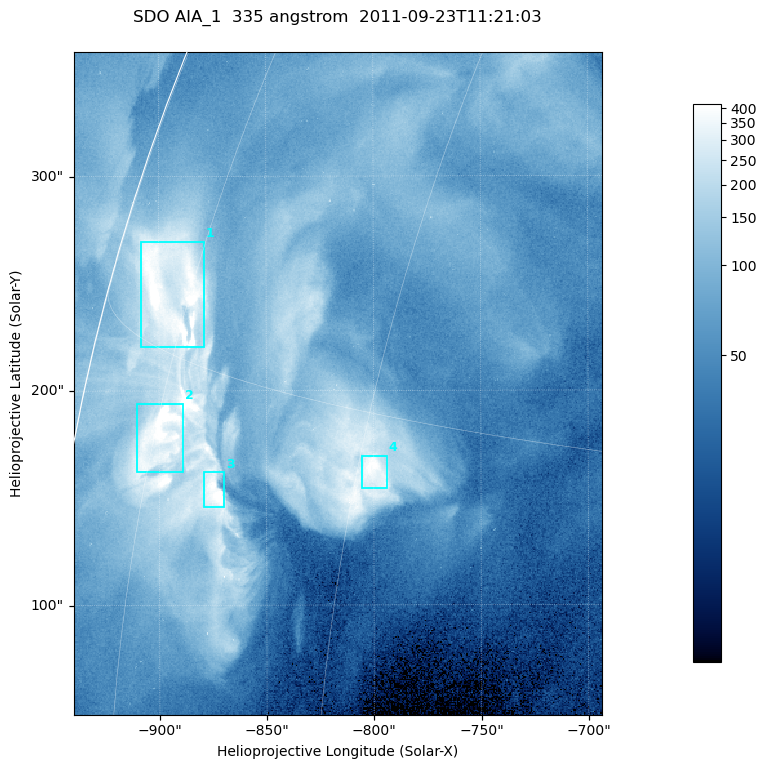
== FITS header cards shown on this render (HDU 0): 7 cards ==
TELESCOP= 'SDO     '           /
INSTRUME= 'AIA_1   '           /
WAVELNTH=                  335 /
WAVEUNIT= 'angstrom'           /
DATE-OBS= '2011-09-23T11:21:03.62' /
CTYPE1  = 'HPLN-TAN'           /
CTYPE2  = 'HPLT-TAN'           /

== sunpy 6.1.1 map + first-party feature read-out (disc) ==
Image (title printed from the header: SDO AIA_1  335 angstrom  2011-09-23T11:21:03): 410 x 514 px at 0.601 arcsec/px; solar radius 956 arcsec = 1592 px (partial field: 2.5% of the solar disc is inside the frame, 94% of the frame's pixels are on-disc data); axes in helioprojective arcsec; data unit not stated in the header (colour bar unlabelled)
Pointing: header CRPIX1/2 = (2042.06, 2043.86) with CRVAL1/2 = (0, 0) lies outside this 410 x 514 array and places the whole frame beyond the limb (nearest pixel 1.41 R_sun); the SolarSoft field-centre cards XCEN/YCEN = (-816.6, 203.3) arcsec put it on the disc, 1306 arcsec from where CRPIX/CRVAL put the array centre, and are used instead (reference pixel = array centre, CRVAL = XCEN/YCEN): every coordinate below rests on XCEN/YCEN
Orientation: roll -0.143 deg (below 1 deg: not rotated)
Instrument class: DISC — disc imager (sunpy class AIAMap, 335 A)
Bright regions (active regions / flare kernels): reference = the on-disc median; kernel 3 px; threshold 5 sigma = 250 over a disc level ~69.3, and >= 1.15x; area >= 210 px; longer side >= 5 px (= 3 arcsec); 4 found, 4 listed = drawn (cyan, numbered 1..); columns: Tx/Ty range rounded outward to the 2 arcsec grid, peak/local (2 s.f.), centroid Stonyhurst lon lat
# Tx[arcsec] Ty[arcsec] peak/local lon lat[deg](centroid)
1 -910..-878 220..270 12 -77 +17
2 -912..-888 162..194 15 -75 +13
3 -880..-868 146..162 7.4 -69 +12
4 -806..-794 154..170 6.4 -59 +13
Off-limb structures (1.02-1.3 R_sun): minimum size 105 px: none found